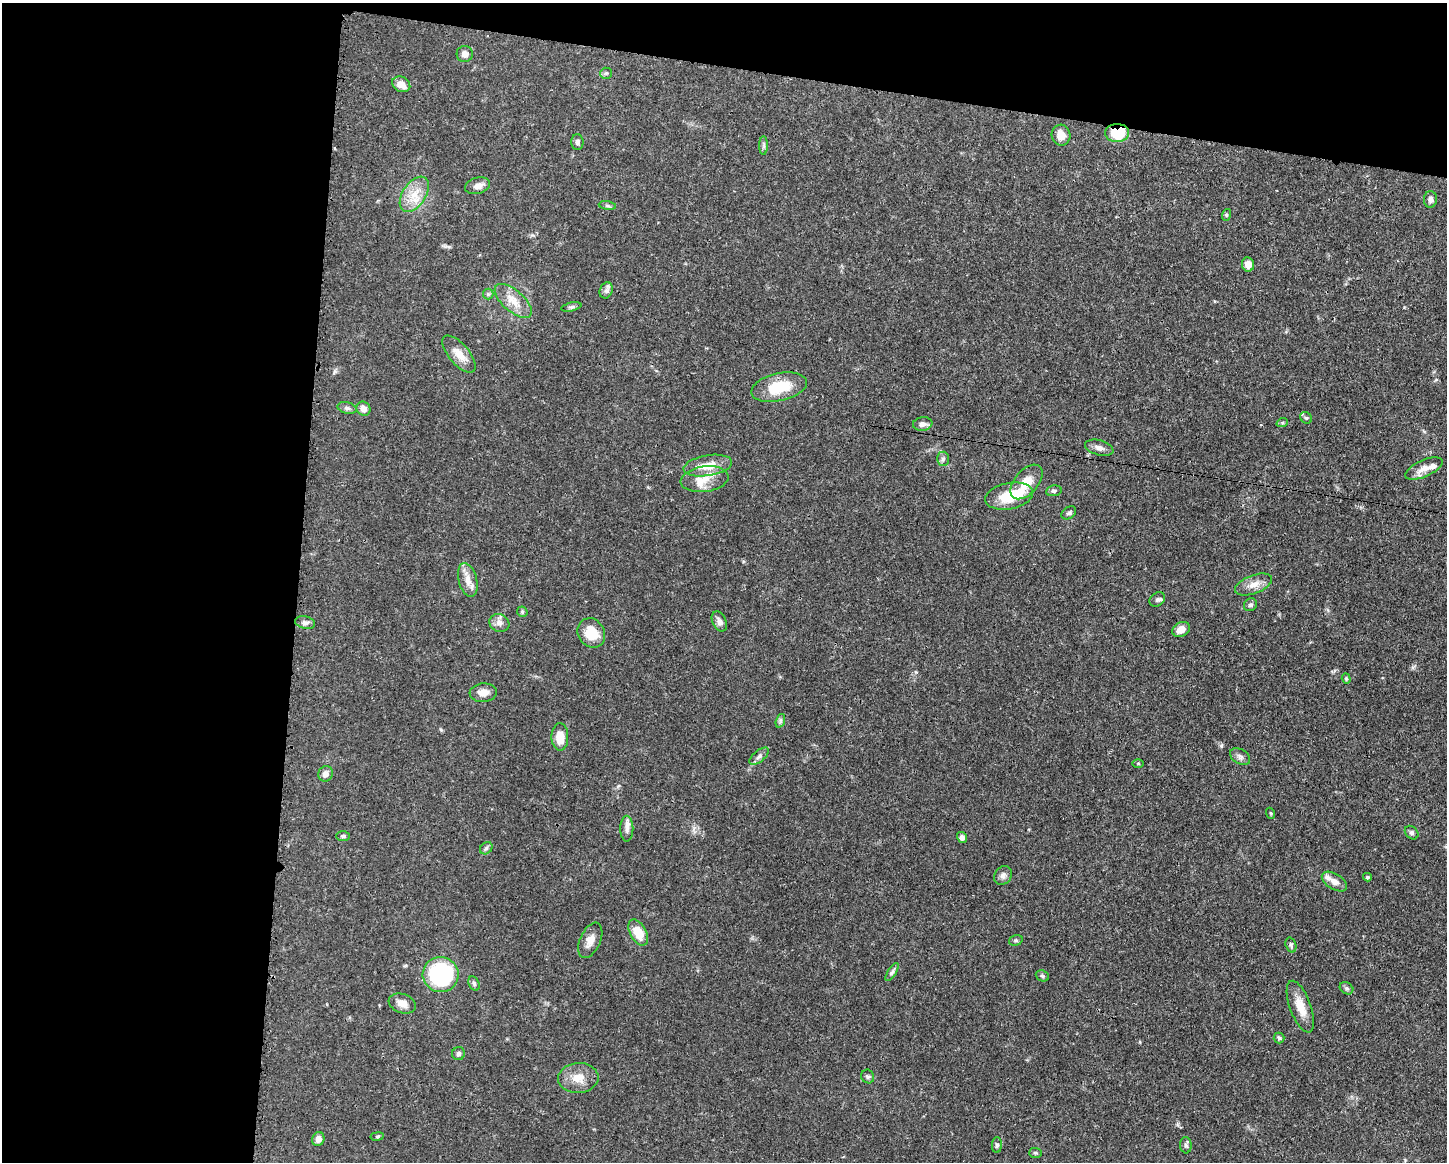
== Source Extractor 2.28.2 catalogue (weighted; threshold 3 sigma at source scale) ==
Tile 1 of 3 x 4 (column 1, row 1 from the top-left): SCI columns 118-1562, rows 3486-4645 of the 4682 x 4647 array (HDU 1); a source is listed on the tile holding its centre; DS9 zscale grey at full resolution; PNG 1449 x 1164 px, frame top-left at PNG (2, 3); each listed source drawn as its Kron ellipse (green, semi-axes under 4 px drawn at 4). Shown black and unused: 27% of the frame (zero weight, under 3 of 4 exposures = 1% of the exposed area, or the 3 px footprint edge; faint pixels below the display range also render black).
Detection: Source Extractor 2.28.2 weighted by HDU 2 'WHT'; one run over the whole footprint, this tile lists its part. Background 0.0563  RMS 0.0033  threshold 0.0148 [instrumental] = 3 sigma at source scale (4.5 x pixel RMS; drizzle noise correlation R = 1.50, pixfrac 1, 0.05/0.05 arcsec/px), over >= 5 px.
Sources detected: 84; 1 inside a brighter object's white glare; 1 cosmic-ray / hot-pixel residue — neither listed nor drawn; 2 inside a brighter listed object's ellipse — not listed separately; the other 80 listed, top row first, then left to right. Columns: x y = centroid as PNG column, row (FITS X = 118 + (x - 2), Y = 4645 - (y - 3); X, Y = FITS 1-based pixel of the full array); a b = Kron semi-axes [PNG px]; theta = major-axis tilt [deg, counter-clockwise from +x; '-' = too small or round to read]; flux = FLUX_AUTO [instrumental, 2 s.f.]
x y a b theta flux
465 54 8 8 - 1.9
606 73 6 5 - 0.54
401 84 9 7 -27 3.1
1117 133 12 9 0 12
1061 135 10 9 - 3.6
577 142 8 6 -89 0.89
764 146 9 4 90 0.79
478 186 13 8 15 2.3
414 194 20 11 57 5.7
1430 199 8 6 86 1.3
607 206 8 4 -9 0.64
1226 215 6 4 72 0.39
1248 264 7 6 - 2.6
606 290 8 6 69 1
488 294 5 5 - 0.55
513 301 23 10 -41 4.9
571 307 10 4 12 0.69
459 354 23 10 -50 4.2
779 387 28 14 12 12
347 408 9 5 -15 0.95
363 409 7 6 - 2.1
1306 418 6 5 - 0.59
1282 423 6 4 19 0.44
923 424 10 7 7 1.6
1099 448 14 7 -15 1.7
943 459 7 6 - 0.83
708 466 24 10 9 6.2
1424 468 20 8 24 2.9
705 479 24 12 8 5.9
1027 482 20 11 49 5.6
1054 491 8 5 10 0.74
1009 496 24 13 11 10
1069 513 8 5 34 0.71
468 580 17 9 -76 3.1
1253 585 19 9 21 3.3
1157 600 8 6 38 0.91
1250 605 7 6 - 0.74
522 612 5 5 - 0.45
719 621 10 7 -64 1.5
305 623 10 6 -13 1.1
499 623 10 8 -27 1.8
1181 629 9 7 31 2.9
591 633 15 13 -58 6.5
1346 679 5 4 - 0.44
483 693 14 9 5 2.6
780 721 7 4 71 0.64
560 737 14 8 89 5
759 756 12 5 41 1.2
1240 757 11 7 -31 1.2
1138 763 5 3 - 0.33
325 774 8 7 - 1.8
1270 813 5 3 - 0.32
627 829 13 6 -90 1.8
1412 833 7 6 - 0.73
343 836 7 5 0 0.6
962 837 5 5 - 1.4
486 848 7 5 44 0.74
1003 875 10 8 53 1.4
1367 877 4 3 - 0.47
1334 882 14 8 -31 2.4
638 932 14 8 -62 6
590 940 19 10 66 2.9
1016 940 7 5 16 0.6
1291 945 7 5 -71 0.69
892 972 10 4 58 0.77
441 974 18 17 - 30
1042 976 7 5 -22 0.59
474 983 8 5 -64 0.69
1347 988 7 5 -36 0.72
402 1004 14 9 -19 2.6
1300 1007 27 10 -70 5.4
1279 1038 5 5 - 0.58
458 1054 6 6 - 0.81
868 1076 7 6 - 0.7
578 1078 20 15 3 5
377 1136 7 3 9 0.42
318 1139 7 6 - 1.8
997 1145 8 5 89 0.65
1186 1145 8 5 -85 0.73
1035 1153 6 5 - 0.54
Overlapping masked pixels (flux is a lower limit): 1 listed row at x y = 1117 133
Unlisted compact peaks at least as high as the median listed source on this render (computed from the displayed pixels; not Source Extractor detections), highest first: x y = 1221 746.